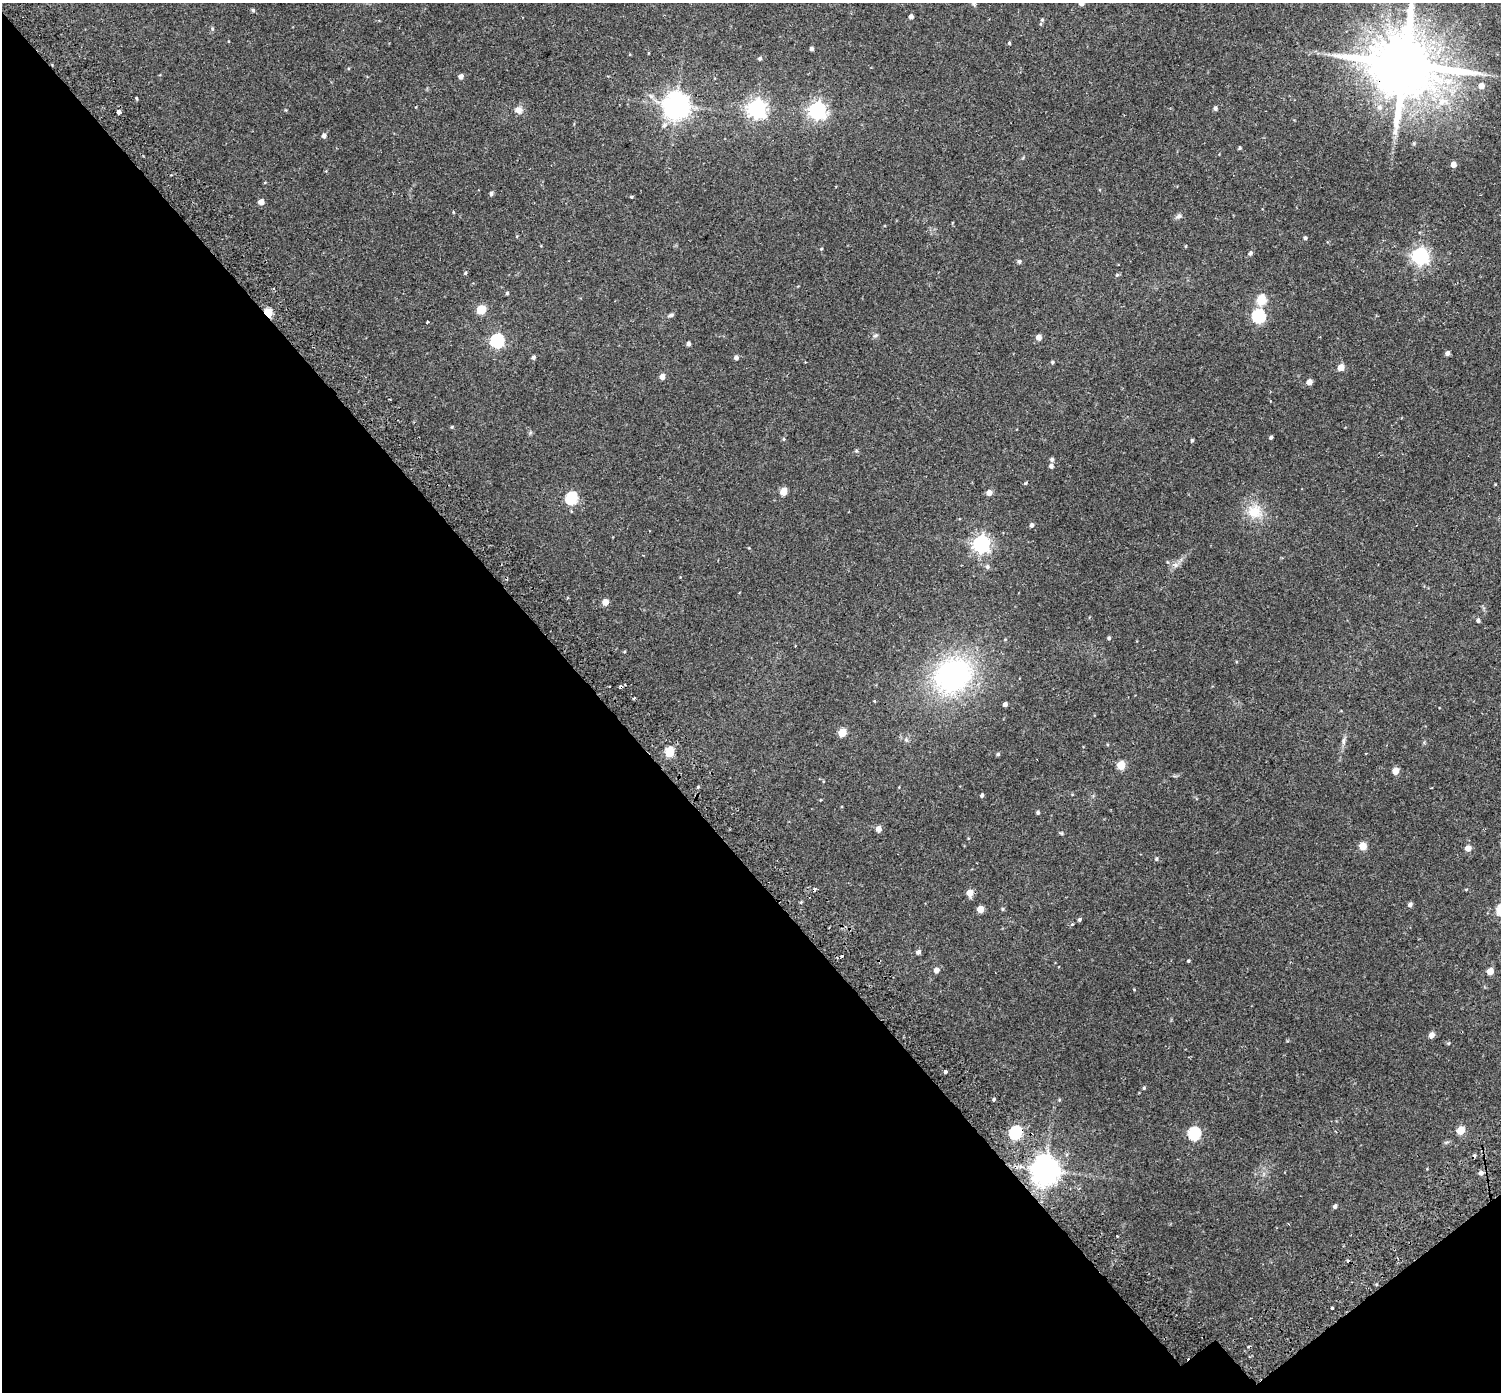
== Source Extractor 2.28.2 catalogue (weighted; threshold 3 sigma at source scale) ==
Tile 14 of 4 x 4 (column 2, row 4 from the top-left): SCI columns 1570-3068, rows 241-1630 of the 6143 x 6102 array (HDU 1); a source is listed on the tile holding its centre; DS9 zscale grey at full resolution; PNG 1503 x 1394 px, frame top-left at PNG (2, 3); no overlay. Shown black and unused: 41% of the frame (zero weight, under 2 of 3 exposures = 5% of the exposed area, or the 3 px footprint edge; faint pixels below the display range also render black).
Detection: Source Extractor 2.28.2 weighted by HDU 2 'WHT'; one run over the whole footprint, this tile lists its part. Background 0.0598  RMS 0.0046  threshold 0.0206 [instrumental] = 3 sigma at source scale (4.5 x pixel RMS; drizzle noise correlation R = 1.50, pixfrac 1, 0.0396/0.0396 arcsec/px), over >= 5 px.
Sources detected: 125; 6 cosmic-ray / hot-pixel residue — not listed; the other 119 listed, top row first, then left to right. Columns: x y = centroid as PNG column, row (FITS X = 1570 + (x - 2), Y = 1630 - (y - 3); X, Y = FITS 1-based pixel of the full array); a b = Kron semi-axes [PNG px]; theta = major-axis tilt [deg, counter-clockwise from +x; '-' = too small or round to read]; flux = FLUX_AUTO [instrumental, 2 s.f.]
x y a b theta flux
974 3 7 7 - 1.1
1081 3 4 4 - 2.1
253 10 4 4 - 0.54
911 17 4 4 - 1.8
1042 20 5 4 - 0.48
1041 24 5 3 - 0.42
212 29 5 5 - 0.55
1009 43 4 4 - 0.44
811 49 4 4 - 1.1
760 58 5 4 - 0.76
1404 64 18 16 17 4000
461 76 5 4 - 1.9
1481 86 5 5 - 3
136 98 4 3 - 0.4
1442 101 16 9 19 5.6
676 105 8 8 - 420
1379 107 9 8 - 2.1
757 108 7 7 - 180
1215 108 5 5 - 0.94
519 110 10 9 - 2.5
817 110 7 6 - 140
118 112 4 3 - 18
664 125 8 6 35 1.4
324 136 5 5 - 1.5
1414 143 5 4 - 0.46
1240 148 5 4 - 0.55
1453 164 5 4 - 3
491 193 5 4 - 0.92
631 197 4 3 - 0.43
261 202 5 4 - 3.6
1179 216 8 6 32 1.1
1305 238 4 4 - 0.61
1186 246 4 3 - 0.36
821 249 4 3 - 0.37
1250 253 6 5 - 0.97
1420 256 7 6 - 140
1019 261 5 5 - 0.95
465 273 4 4 - 0.5
1117 275 5 4 - 0.56
507 293 4 4 - 0.52
1261 300 6 5 - 18
481 310 6 5 - 13
268 313 5 4 - 18
671 315 8 5 17 0.83
1258 316 6 6 - 59
427 322 3 3 - 1.7
875 335 7 4 20 0.77
1038 337 5 5 - 2.9
497 341 6 6 - 65
688 344 4 4 - 1.2
1447 353 5 4 - 1.4
533 357 5 4 - 0.95
736 357 5 5 - 1.2
1052 362 4 4 - 0.59
1341 367 5 5 - 5.6
662 377 5 4 - 2.7
1309 382 5 4 - 3.3
452 427 5 4 - 0.42
1271 437 3 3 - 0.78
784 439 5 3 - 0.46
1192 440 4 4 - 0.55
856 451 5 5 - 0.61
1052 459 5 5 - 0.98
1051 466 5 5 - 1.2
1025 483 4 3 - 0.59
784 491 5 5 - 7.5
989 493 5 5 - 2.8
571 498 6 6 - 42
1255 511 22 19 -16 9.6
1031 525 5 4 - 1
981 544 7 6 - 150
1176 565 7 6 - 1.3
987 567 6 6 - 1.1
605 602 5 5 - 4.5
1478 620 5 4 - 0.89
1109 638 4 4 - 0.76
795 646 3 2 - 0.39
953 675 36 30 35 87
621 687 3 3 - 4.6
634 698 3 2 - 0.8
1005 704 4 4 - 1.3
842 732 5 5 - 10
906 740 6 6 - 0.85
1343 741 12 4 90 1.4
670 752 6 5 - 16
998 754 5 4 - 0.63
1121 765 5 5 - 12
1395 771 5 5 - 4.9
982 795 4 4 - 0.82
1038 812 4 4 - 0.7
878 829 5 5 - 2.7
1061 833 5 5 - 0.47
1363 846 9 8 - 3.2
1468 848 5 5 - 3.5
1156 859 6 5 - 0.66
1466 889 5 3 - 0.38
969 893 6 6 - 3.8
1410 905 5 4 - 1.3
980 909 5 5 - 5.4
1003 909 5 4 - 0.53
1079 920 5 4 - 0.66
1072 924 4 4 - 0.38
918 952 5 5 - 1.3
1188 961 4 3 - 0.45
936 970 5 5 - 2.2
1490 971 5 5 - 5.1
1134 989 4 3 - 0.32
1431 1035 5 4 - 2.3
1448 1043 5 4 - 0.55
945 1071 4 3 - 3.3
1144 1088 5 4 - 0.48
994 1099 4 4 - 0.65
1461 1130 5 5 - 9.9
1015 1133 6 6 - 45
1194 1134 6 6 - 44
1045 1170 9 8 - 600
1481 1173 6 5 - 1.5
1335 1206 5 4 - 1.1
1332 1308 3 3 - 0.99
Overlapping masked pixels (flux is a lower limit): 3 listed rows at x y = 1404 64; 268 313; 621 687
Isophote crosses this tile's border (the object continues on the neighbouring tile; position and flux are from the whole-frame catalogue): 3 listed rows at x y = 974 3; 1081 3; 1404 64